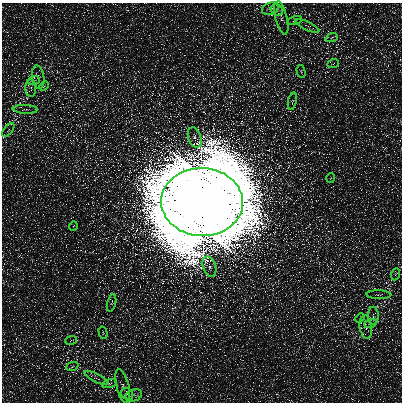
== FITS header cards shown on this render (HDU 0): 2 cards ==
NAXIS1  =                  400
NAXIS2  =                  400

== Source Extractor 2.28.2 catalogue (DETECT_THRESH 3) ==
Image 400 x 400 px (HDU 0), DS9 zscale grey, 1 PNG px = 1 image px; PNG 404 x 404 px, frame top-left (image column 1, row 400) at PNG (2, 3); each listed source drawn as its Kron ellipse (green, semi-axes under 4 px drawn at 4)
Background 559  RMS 950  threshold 2840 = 3 sigma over >= 5 px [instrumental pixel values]
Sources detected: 35; all 35 listed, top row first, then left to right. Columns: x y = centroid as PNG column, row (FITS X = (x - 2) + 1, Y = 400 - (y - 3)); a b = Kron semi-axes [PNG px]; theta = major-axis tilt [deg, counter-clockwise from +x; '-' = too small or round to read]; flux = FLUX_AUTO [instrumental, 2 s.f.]
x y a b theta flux
270 9 8 6 20 2.2e+05
277 10 6 5 - 1.7e+05
281 18 17 6 -76 3.8e+05
294 20 8 3 19 1.1e+05
308 26 13 4 -25 2.3e+05
332 37 6 4 21 1.1e+05
333 64 6 3 21 9.5e+04
301 71 6 3 -77 7.2e+04
38 77 12 6 -82 2.8e+05
34 80 6 4 20 1.3e+05
44 86 5 3 - 6.6e+04
31 88 9 5 -90 2.5e+05
292 101 9 3 77 1.3e+05
25 109 12 4 -2 2.0e+05
8 130 8 4 52 1.6e+05
195 137 10 6 -71 3.6e+05
331 178 5 3 - 5.6e+04
202 202 41 34 -3 3.5e+09
73 226 5 3 - 5.6e+04
209 267 10 6 -71 3.7e+05
396 274 6 3 68 1.1e+05
379 295 12 4 -2 2.0e+05
112 303 9 3 77 1.3e+05
373 316 9 5 -90 2.4e+05
360 318 5 3 - 8.4e+04
370 324 6 4 20 1.4e+05
366 327 12 6 -82 2.8e+05
103 333 6 3 -77 7.2e+04
71 340 6 3 21 9.4e+04
72 367 6 4 21 1.1e+05
96 378 13 4 -25 2.3e+05
110 384 8 3 19 1.1e+05
123 386 17 6 -76 3.9e+05
127 394 6 5 - 1.6e+05
134 395 8 6 20 2.1e+05